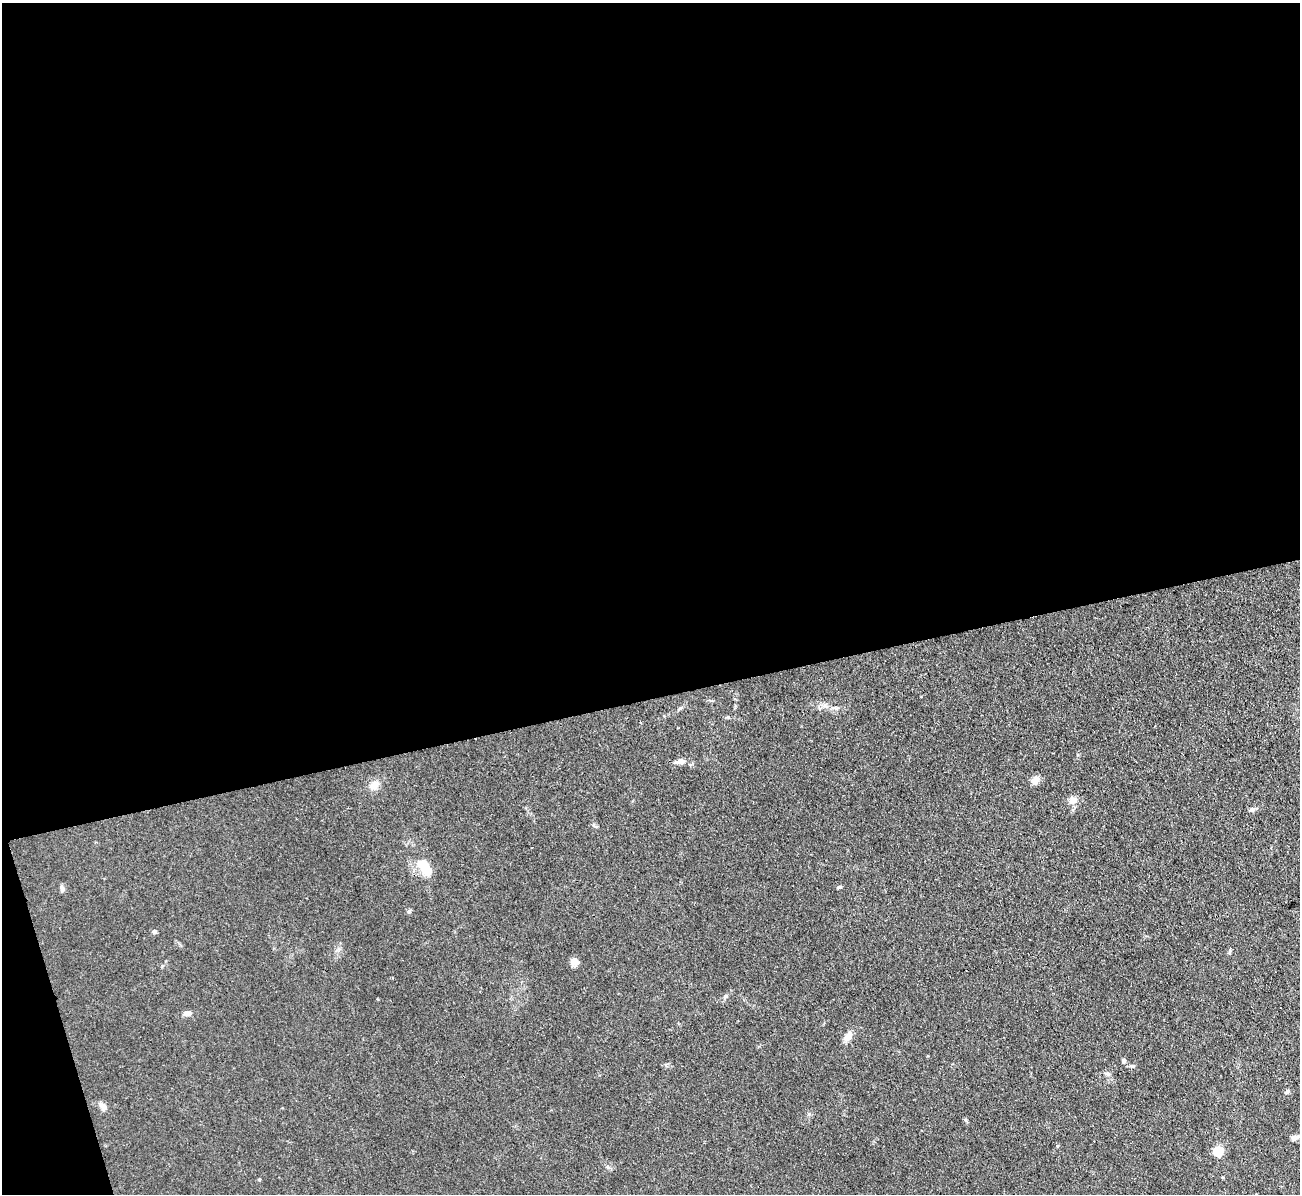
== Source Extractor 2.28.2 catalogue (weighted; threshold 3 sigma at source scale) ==
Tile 1 of 4 x 4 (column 1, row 1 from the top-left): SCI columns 1-1298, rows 3719-4910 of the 5208 x 5178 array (HDU 1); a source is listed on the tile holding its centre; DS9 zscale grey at full resolution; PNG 1302 x 1196 px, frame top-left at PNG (2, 3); no overlay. Shown black and unused: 60% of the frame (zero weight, under 2 of 3 exposures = <1% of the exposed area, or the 3 px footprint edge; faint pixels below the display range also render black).
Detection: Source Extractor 2.28.2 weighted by HDU 2 'WHT'; one run over the whole footprint, this tile lists its part. Background 0.0582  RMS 0.0063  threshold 0.0282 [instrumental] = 3 sigma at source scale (4.5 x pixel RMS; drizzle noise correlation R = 1.50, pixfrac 1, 0.05/0.05 arcsec/px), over >= 5 px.
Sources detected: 23; all 23 listed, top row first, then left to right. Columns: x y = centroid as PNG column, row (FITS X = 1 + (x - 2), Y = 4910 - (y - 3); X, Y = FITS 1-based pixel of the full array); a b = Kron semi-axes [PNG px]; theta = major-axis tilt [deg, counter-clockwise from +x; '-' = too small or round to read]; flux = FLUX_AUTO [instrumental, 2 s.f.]
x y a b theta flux
680 761 12 6 8 3
1035 780 9 7 52 5
374 785 12 10 32 4.8
1073 800 10 8 8 4.2
1252 810 8 6 14 1.6
425 868 19 10 -52 13
839 887 6 4 20 0.87
62 889 9 5 -79 1.7
409 911 6 5 - 1
154 932 6 5 - 1.5
574 962 9 8 - 3.5
377 999 3 3 - 0.45
187 1013 8 6 14 2.8
848 1037 12 7 55 4.9
1124 1061 6 5 - 1.2
1132 1066 6 4 17 0.86
1107 1074 7 5 -21 1.4
1287 1091 7 5 55 1.1
103 1106 13 7 -55 2.8
1294 1137 8 5 13 3.5
1218 1151 5 5 - 44
259 1179 4 4 - 0.59
1256 1194 2 2 - 0.39
Isophote crosses this tile's border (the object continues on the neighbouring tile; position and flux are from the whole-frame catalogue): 1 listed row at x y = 1256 1194
Unlisted compact peaks at least as high as the median listed source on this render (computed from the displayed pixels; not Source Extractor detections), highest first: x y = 726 996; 1057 1146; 966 1120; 836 708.